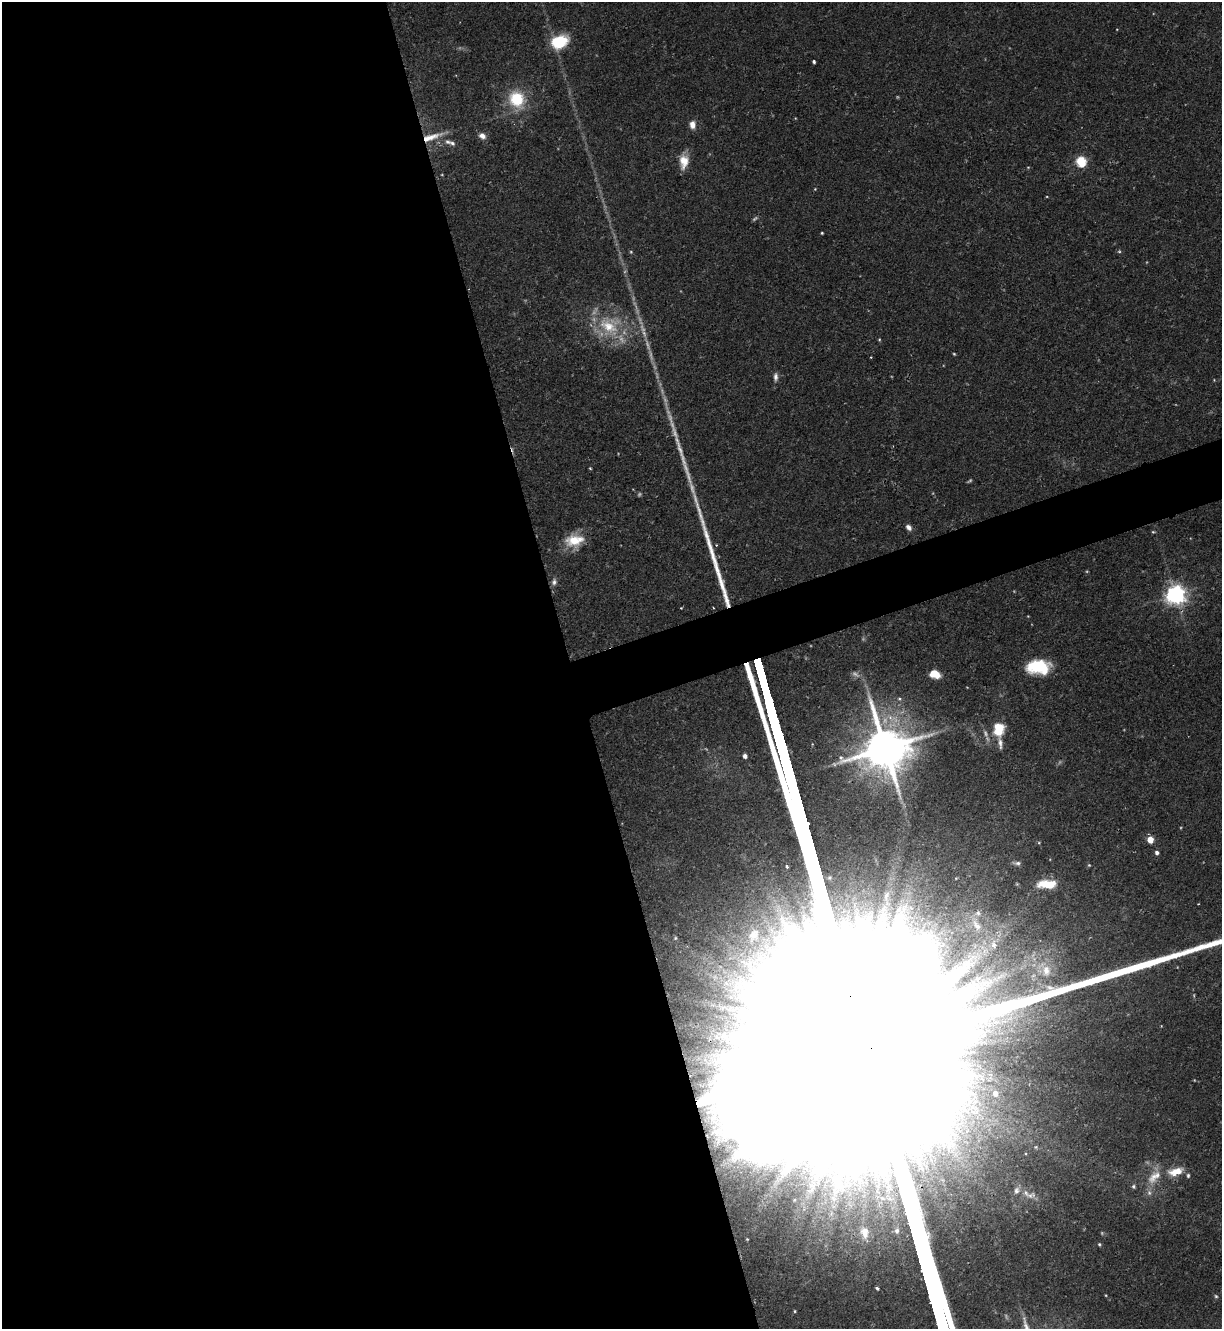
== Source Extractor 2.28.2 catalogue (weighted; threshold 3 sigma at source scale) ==
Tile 9 of 4 x 4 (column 1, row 3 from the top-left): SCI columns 145-1364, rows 1328-2654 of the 5293 x 5308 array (HDU 1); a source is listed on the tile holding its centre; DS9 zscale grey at full resolution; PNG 1224 x 1331 px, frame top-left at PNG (2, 2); no overlay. Shown black and unused: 49% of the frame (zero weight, under 2 of 3 exposures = <1% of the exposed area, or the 3 px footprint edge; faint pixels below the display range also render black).
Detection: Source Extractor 2.28.2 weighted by HDU 2 'WHT'; one run over the whole footprint, this tile lists its part. Background 0.0844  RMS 0.0045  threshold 0.0203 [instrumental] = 3 sigma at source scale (4.5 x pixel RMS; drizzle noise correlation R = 1.50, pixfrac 1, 0.05/0.05 arcsec/px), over >= 5 px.
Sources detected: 85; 10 too faint to see at this stretch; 1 inside a brighter object's white glare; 2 long thin detections or spike segments (spike, bleed or trail) — not listed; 6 inside a brighter listed object's ellipse — not listed separately; the other 66 listed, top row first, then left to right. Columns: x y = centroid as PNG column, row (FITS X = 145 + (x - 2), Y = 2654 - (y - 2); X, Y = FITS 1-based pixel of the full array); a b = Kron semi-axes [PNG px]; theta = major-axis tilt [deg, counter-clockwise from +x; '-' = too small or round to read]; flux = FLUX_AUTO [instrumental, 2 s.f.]
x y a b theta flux
559 42 19 13 22 18
814 62 4 3 - 0.82
517 99 21 19 -54 18
692 125 9 7 -89 3.5
482 136 9 7 -33 2.6
431 137 30 8 17 8
448 142 8 6 -28 1.7
684 161 18 11 85 6.7
1081 161 5 5 - 40
815 189 4 3 - 0.35
822 233 3 3 - 0.46
1119 252 5 3 - 0.57
610 326 32 27 -5 27
879 339 4 3 - 0.43
954 354 4 3 - 0.45
871 357 3 2 - 0.37
776 377 12 6 87 2
590 468 4 3 - 0.51
908 527 8 5 -43 2
1153 532 5 4 - 0.53
574 540 25 15 9 12
716 545 4 3 - 0.4
554 582 9 7 80 1.8
1175 594 7 7 - 300
727 600 24 5 -72 4.3
681 608 2 2 - 0.33
1038 667 25 15 0 21
935 674 10 7 -17 8
899 699 6 5 - 0.96
998 729 15 11 87 13
885 748 15 12 -70 2400
745 756 4 4 - 2
1150 840 5 4 - 8.6
1157 853 4 4 - 1.4
1018 863 9 5 0 1.3
1089 865 5 4 - 0.46
787 866 3 3 - 0.66
1047 884 22 9 0 10
886 896 17 8 79 4.9
976 925 26 11 -60 11
675 938 6 4 89 0.5
946 939 7 6 - 2.3
994 945 13 9 -90 4.5
975 946 9 6 70 2.5
945 952 15 5 51 3.3
985 952 13 8 72 4.3
1046 971 16 12 -87 6.7
1001 976 20 6 24 4.6
1033 976 7 4 19 0.95
747 995 7 6 - 1.7
980 1032 14 8 28 5.4
995 1093 6 6 - 3.2
969 1100 14 5 -54 4
975 1112 17 6 -11 4.8
1176 1172 21 10 13 7.7
1154 1177 25 13 45 9.5
1133 1186 6 5 - 0.86
1016 1190 10 7 77 2.1
1030 1196 18 8 14 3.7
897 1231 9 7 85 2.1
865 1233 20 13 -81 7.7
747 1239 3 3 - 0.38
1099 1244 4 4 - 0.54
877 1288 3 3 - 1.1
1216 1296 5 4 - 0.62
795 1311 4 3 - 0.45
Overlapping masked pixels (flux is a lower limit): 2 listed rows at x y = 431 137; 727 600